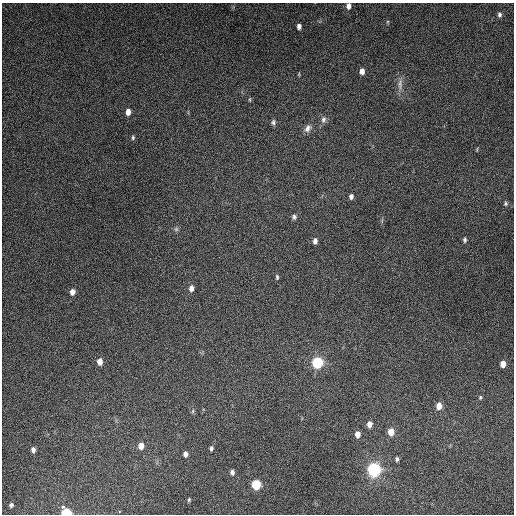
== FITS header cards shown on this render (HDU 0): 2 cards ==
NAXIS1  =                  512
NAXIS2  =                  512

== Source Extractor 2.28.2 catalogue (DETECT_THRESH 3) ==
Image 512 x 512 px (HDU 0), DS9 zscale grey, 1 PNG px = 1 image px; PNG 516 x 516 px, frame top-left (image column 1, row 512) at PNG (2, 3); no overlay
Background 4880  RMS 310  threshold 922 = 3 sigma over >= 5 px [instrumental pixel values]
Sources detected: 43; all 43 listed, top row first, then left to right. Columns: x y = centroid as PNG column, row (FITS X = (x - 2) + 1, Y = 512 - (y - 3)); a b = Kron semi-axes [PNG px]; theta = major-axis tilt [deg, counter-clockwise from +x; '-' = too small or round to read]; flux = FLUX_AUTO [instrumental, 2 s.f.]
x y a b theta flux
349 6 6 5 - 9.8e+04
499 15 6 5 - 4.9e+04
299 26 5 4 - 8.1e+04
362 71 6 4 89 1.2e+05
299 74 6 3 72 2.0e+04
400 84 17 6 86 1.3e+05
250 99 6 3 -90 2.1e+04
128 112 6 5 - 1.5e+05
323 119 10 7 76 7.3e+04
273 122 7 6 - 4.8e+04
308 128 11 7 50 1.0e+05
133 138 6 4 90 3.4e+04
351 196 6 5 - 6.4e+04
505 203 6 5 - 3.6e+04
294 217 6 5 - 5.2e+04
176 229 6 6 - 4.2e+04
465 240 7 4 -89 4.0e+04
315 241 6 5 - 8.3e+04
277 277 7 4 -83 3.7e+04
191 288 7 6 - 9.5e+04
72 292 6 5 - 1.1e+05
100 362 6 5 - 1.5e+05
317 363 8 8 - 1.1e+06
503 364 6 5 - 1.6e+05
480 397 6 4 71 2.7e+04
439 406 7 6 - 1.9e+05
193 411 6 4 71 2.7e+04
369 424 6 5 - 1.3e+05
391 432 7 5 88 2.4e+05
357 434 6 5 - 1.3e+05
141 446 6 5 - 1.8e+05
211 448 5 4 - 4.9e+04
33 450 6 4 -89 7.3e+04
185 454 6 5 - 7.3e+04
397 459 4 3 - 4.1e+04
374 470 10 9 - 1.7e+06
232 472 6 5 - 6.6e+04
256 485 7 6 - 7.0e+05
189 500 5 4 - 2.7e+04
11 505 4 4 - 4.3e+04
63 506 4 3 - 5.8e+04
119 511 3 3 - 2.2e+04
66 512 7 5 -2 6.0e+05
At the frame edge (FLAGS 8, measured only in part): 2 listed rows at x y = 349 6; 66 512